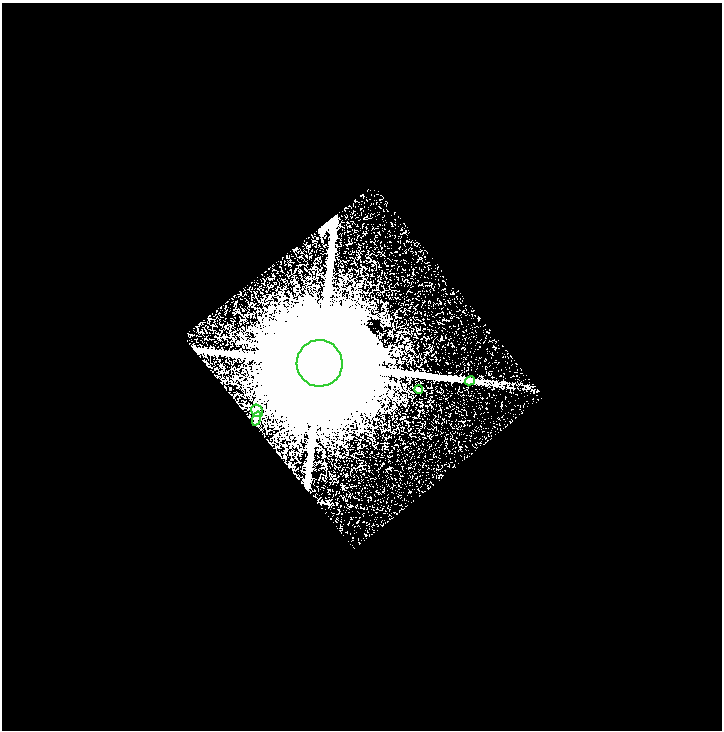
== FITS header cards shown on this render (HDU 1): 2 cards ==
NAXIS1  =                  720
NAXIS2  =                  728

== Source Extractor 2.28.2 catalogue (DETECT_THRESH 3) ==
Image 720 x 728 px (HDU 1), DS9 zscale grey, 1 PNG px = 1 image px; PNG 724 x 732 px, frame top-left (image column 1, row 728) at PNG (2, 3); each listed source drawn as its Kron ellipse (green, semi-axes under 4 px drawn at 4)
Background 2.48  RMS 0.81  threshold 2.42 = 3 sigma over >= 5 px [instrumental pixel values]
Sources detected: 5; all 5 listed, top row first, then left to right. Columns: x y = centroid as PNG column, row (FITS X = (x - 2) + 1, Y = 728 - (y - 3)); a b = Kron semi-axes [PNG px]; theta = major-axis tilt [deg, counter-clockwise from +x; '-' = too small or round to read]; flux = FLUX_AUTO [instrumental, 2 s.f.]
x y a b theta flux
320 363 23 23 - 5.9e+06
470 381 5 3 - 1.1e+02
419 389 4 3 - 1.2e+02
257 411 6 5 - 1.2e+02
257 419 7 4 72 1.3e+02